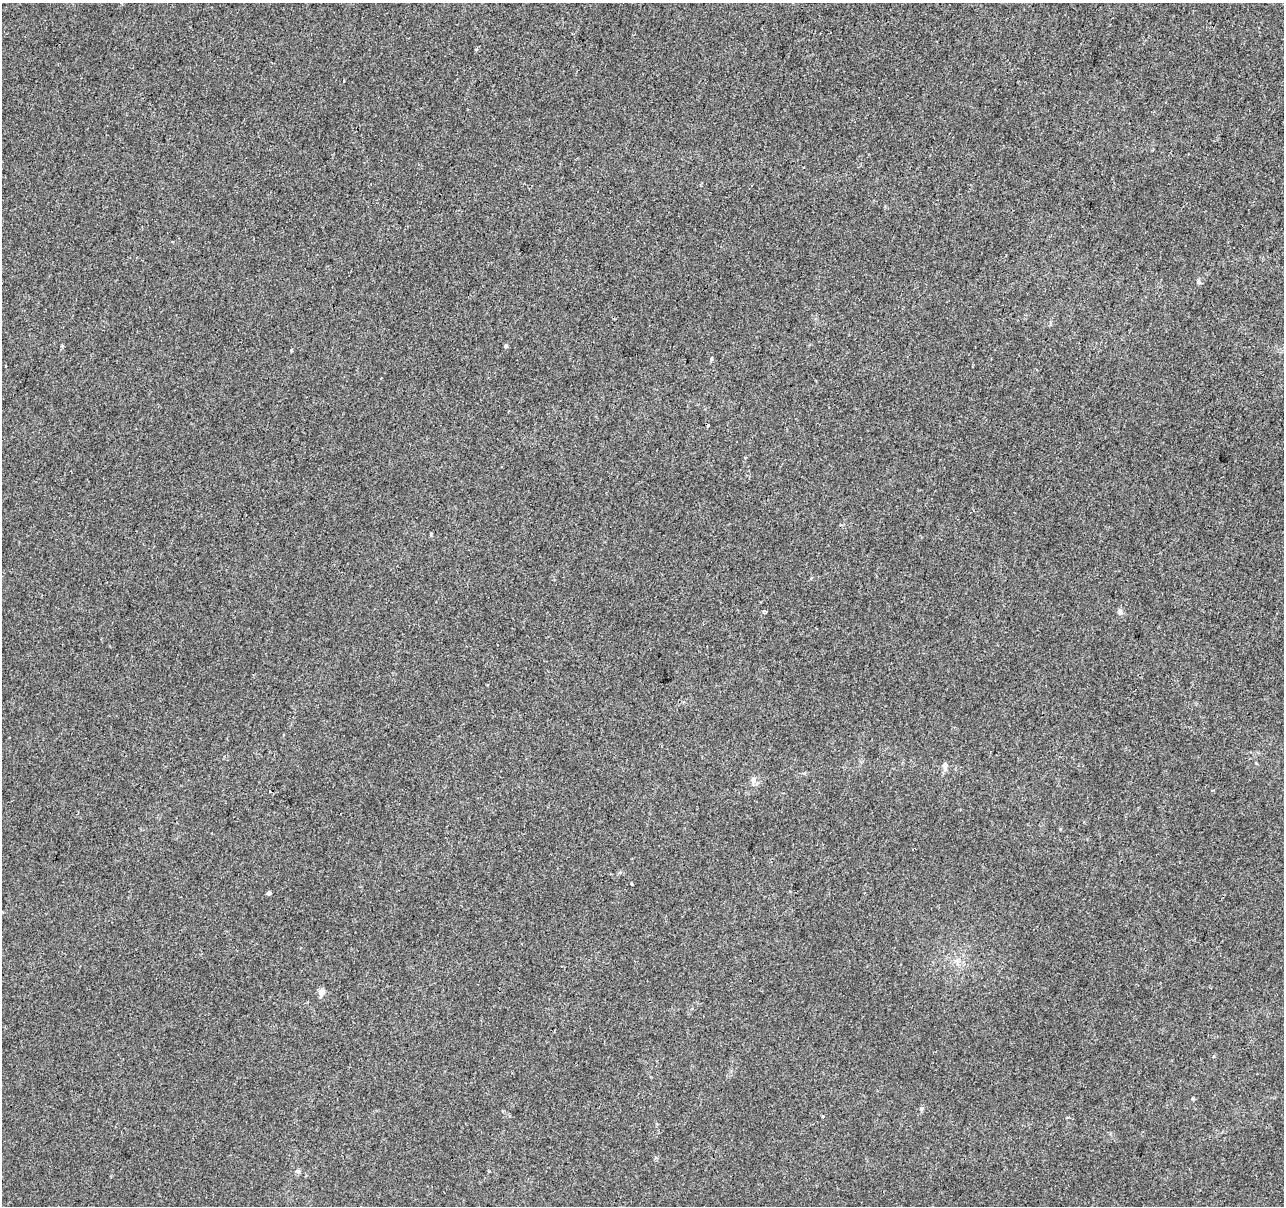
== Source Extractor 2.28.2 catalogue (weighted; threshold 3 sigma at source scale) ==
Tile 10 of 4 x 4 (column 2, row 3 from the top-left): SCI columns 1283-2564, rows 1425-2628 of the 5136 x 5319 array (HDU 1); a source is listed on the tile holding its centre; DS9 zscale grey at full resolution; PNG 1286 x 1208 px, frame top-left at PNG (2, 3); no overlay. Shown black and unused: <1% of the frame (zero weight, under 2 of 3 exposures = <1% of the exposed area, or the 3 px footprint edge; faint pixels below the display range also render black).
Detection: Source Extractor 2.28.2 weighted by HDU 2 'WHT'; one run over the whole footprint, this tile lists its part. Background 3.32e-04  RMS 0.0042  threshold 0.0188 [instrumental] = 3 sigma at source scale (4.5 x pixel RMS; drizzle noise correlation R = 1.50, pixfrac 1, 0.0396/0.0396 arcsec/px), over >= 5 px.
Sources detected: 15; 3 cosmic-ray / hot-pixel residue — not listed; the other 12 listed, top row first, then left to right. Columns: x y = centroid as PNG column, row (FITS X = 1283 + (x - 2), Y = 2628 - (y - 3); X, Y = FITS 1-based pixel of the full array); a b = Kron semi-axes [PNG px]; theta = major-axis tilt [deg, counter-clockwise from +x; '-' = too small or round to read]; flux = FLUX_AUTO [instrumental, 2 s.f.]
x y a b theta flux
506 346 5 4 - 0.62
292 350 3 3 - 0.71
711 359 5 3 - 0.48
811 578 4 3 - 0.51
764 611 6 4 21 0.64
1120 612 9 6 -73 1.2
944 766 12 6 -83 1.8
753 780 10 5 74 1.3
631 884 3 2 - 0.57
269 893 4 4 - 1
321 992 10 7 76 2.2
822 1117 3 3 - 1.2
Unlisted compact peaks at least as high as the median listed source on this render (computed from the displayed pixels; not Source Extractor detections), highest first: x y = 1198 282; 922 1108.